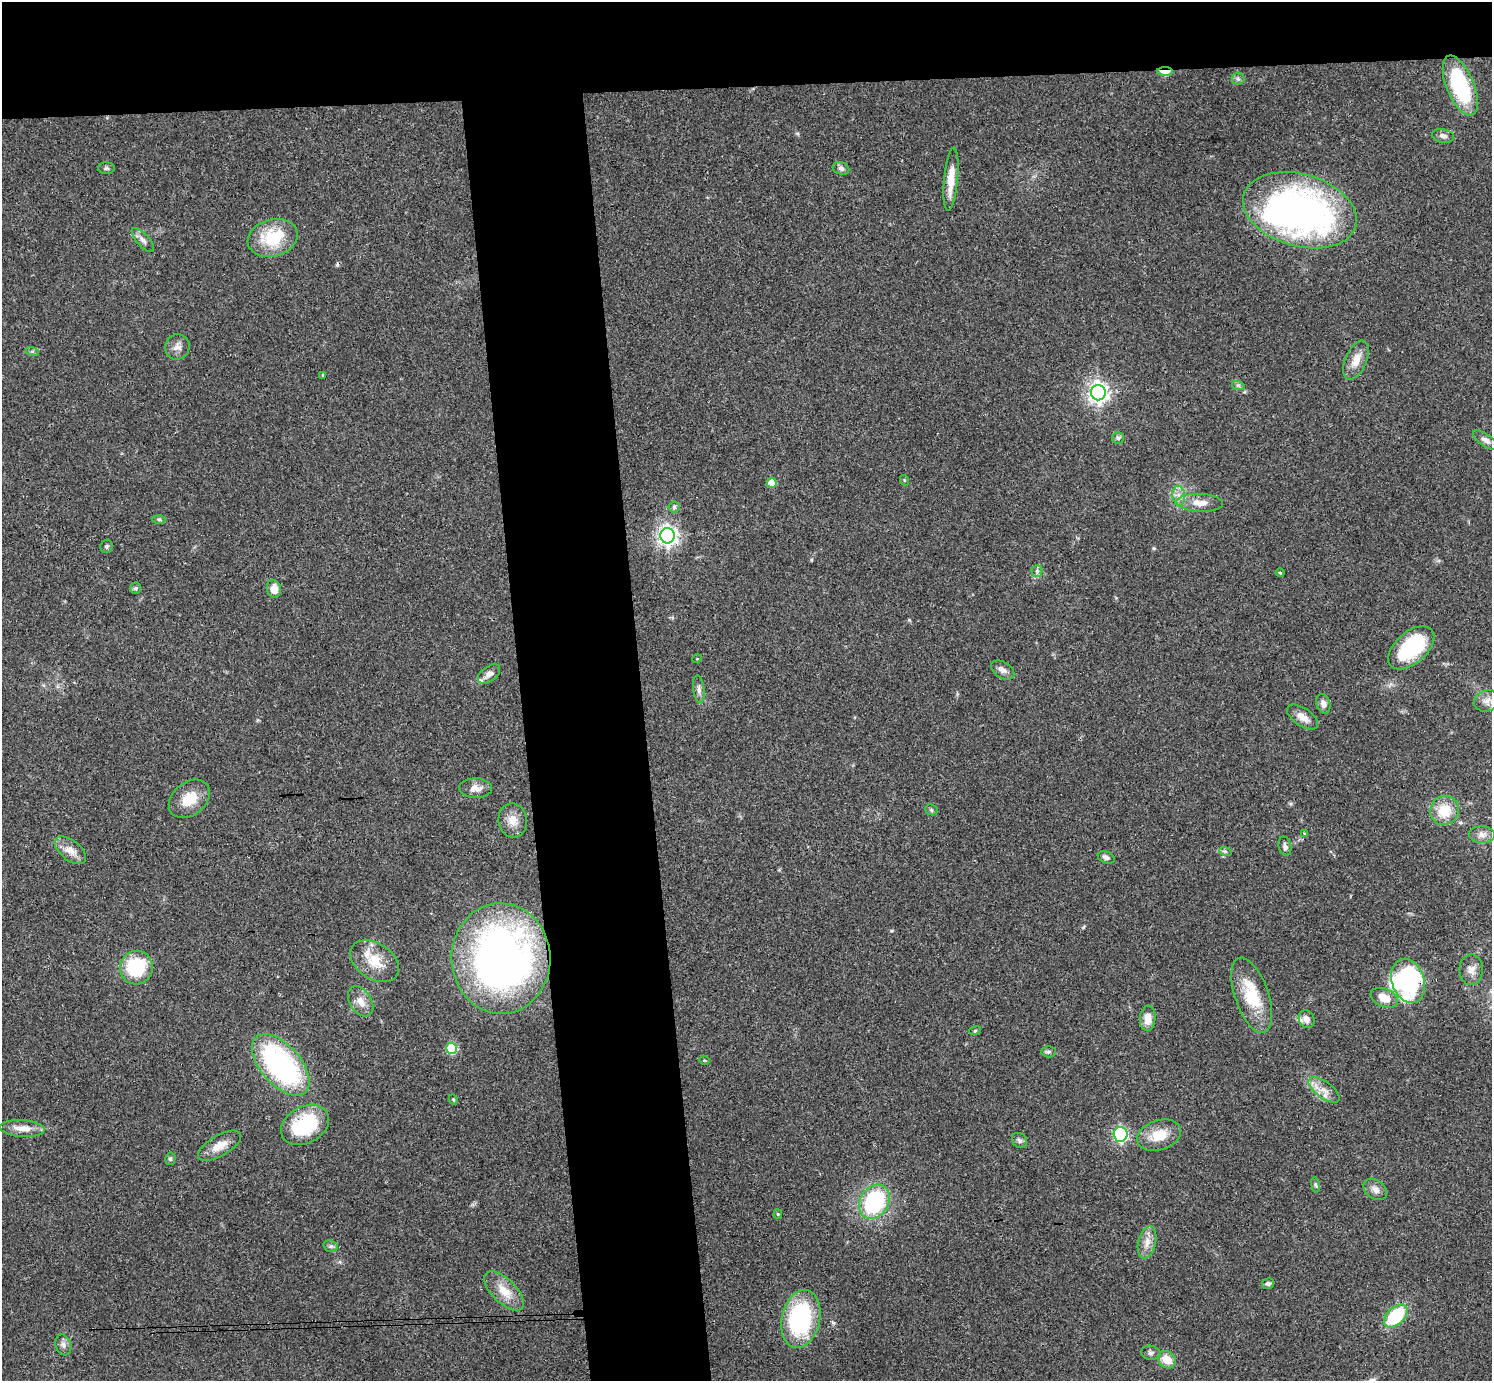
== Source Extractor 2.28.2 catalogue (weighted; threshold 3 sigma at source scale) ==
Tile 2 of 3 x 3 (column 2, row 1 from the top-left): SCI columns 1547-3036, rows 2996-4374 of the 4582 x 4510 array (HDU 1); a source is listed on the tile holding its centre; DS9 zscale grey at full resolution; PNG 1494 x 1383 px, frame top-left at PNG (2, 2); each listed source drawn as its Kron ellipse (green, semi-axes under 4 px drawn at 4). Shown black and unused: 14% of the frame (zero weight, under 3 of 4 exposures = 6% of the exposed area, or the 3 px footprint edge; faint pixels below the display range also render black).
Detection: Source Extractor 2.28.2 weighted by HDU 2 'WHT'; one run over the whole footprint, this tile lists its part. Background 0.081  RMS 0.0058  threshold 0.026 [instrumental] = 3 sigma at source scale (4.5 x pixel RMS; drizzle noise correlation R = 1.50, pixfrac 1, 0.05/0.05 arcsec/px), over >= 5 px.
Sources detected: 95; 4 inside a brighter object's white glare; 1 cosmic-ray / hot-pixel residue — neither listed nor drawn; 4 inside a brighter listed object's ellipse — not listed separately; the other 86 listed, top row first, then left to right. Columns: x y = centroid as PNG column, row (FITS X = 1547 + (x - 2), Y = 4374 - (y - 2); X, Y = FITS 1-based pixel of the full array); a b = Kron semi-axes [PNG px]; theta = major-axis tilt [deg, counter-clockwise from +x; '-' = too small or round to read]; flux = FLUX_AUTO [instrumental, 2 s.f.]
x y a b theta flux
1165 71 8 4 -1 15
1238 79 6 6 - 1.3
1460 86 32 13 -68 54
1443 136 11 6 -12 2.6
106 168 8 6 1 1.2
841 168 8 6 -19 2
951 179 32 7 85 11
1300 210 58 36 -16 240
273 238 25 18 15 27
143 240 15 6 -48 3.1
177 347 13 12 - 3.9
32 351 6 4 -18 0.85
1356 360 21 10 67 7.5
322 375 4 3 - 0.73
1238 385 6 4 -18 1.1
1098 393 8 7 - 320
1118 438 6 6 - 1.3
1486 440 14 6 -35 2.7
904 480 5 3 - 0.62
772 483 5 5 - 11
1179 496 10 6 -84 3.1
1200 503 23 9 -2 7.1
674 507 6 5 - 1.2
159 519 6 4 -1 1
667 536 7 7 - 300
106 546 7 6 - 1.1
1037 571 5 5 - 1.3
1280 573 4 4 - 0.61
136 588 5 5 - 0.97
274 589 9 7 -77 6.1
1411 648 27 16 41 43
697 659 5 3 - 0.45
1003 670 13 8 -32 2.9
489 674 12 7 36 3.7
699 689 14 5 -83 2.4
1487 701 13 10 21 4.6
1323 704 10 6 -70 3.1
1303 717 18 9 -35 5.4
475 788 16 10 1 4.8
189 799 23 16 39 13
931 810 6 5 - 1.1
1444 810 15 14 - 15
513 820 17 14 -81 6.8
1304 833 4 3 - 0.76
1482 835 13 8 -2 3.9
1285 846 10 6 -76 2.1
70 850 18 10 -39 5.8
1225 851 6 4 -19 0.92
1106 857 9 6 -23 2.1
501 958 55 49 -88 300
375 961 27 17 -33 14
136 967 17 16 - 34
1471 970 15 12 89 4.5
1408 981 23 16 -71 22
1252 995 39 17 -71 26
1384 998 14 9 -23 9
361 1001 16 10 -57 5.5
1148 1018 13 8 85 6.5
1307 1019 9 7 -63 3.3
975 1031 6 3 19 0.66
452 1048 5 5 - 32
1048 1052 7 5 0 1.1
704 1060 5 4 - 0.74
281 1065 37 20 -48 110
1324 1090 18 8 -37 5.8
453 1099 5 3 - 0.63
305 1125 25 18 30 39
22 1128 22 8 -4 7
1121 1134 7 7 - 100
1159 1135 23 15 17 13
1019 1140 8 7 - 1.7
220 1146 24 10 30 8
170 1159 6 5 - 1.1
1315 1185 8 4 -81 0.96
1375 1189 13 9 -37 3.6
874 1202 18 14 58 61
778 1214 4 4 - 0.64
1147 1242 16 9 77 5.4
331 1246 7 5 -19 1.3
1268 1283 6 5 - 1.5
504 1291 25 12 -44 10
1396 1316 14 8 43 35
801 1319 29 19 78 71
63 1345 11 7 -71 2.5
1151 1353 9 7 -8 1.9
1167 1360 9 8 - 9.1
Overlapping masked pixels (flux is a lower limit): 1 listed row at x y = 1165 71